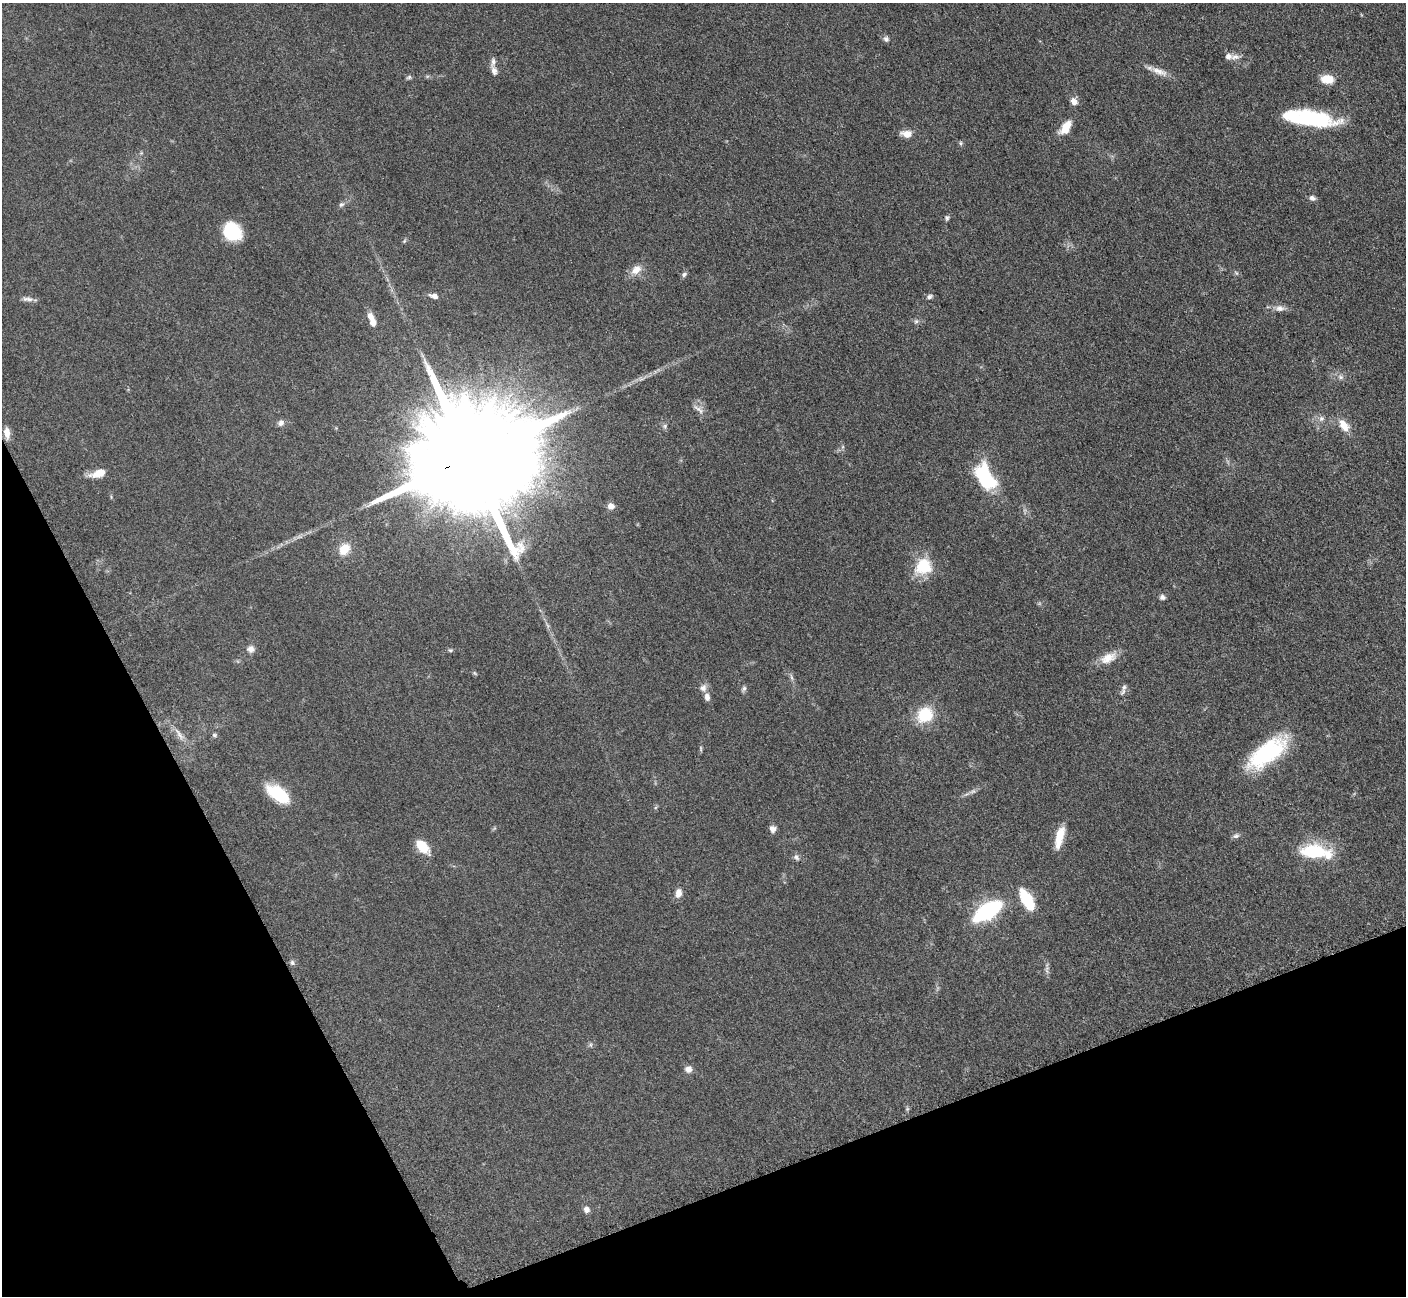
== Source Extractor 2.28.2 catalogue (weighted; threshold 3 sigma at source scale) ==
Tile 14 of 4 x 4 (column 2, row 4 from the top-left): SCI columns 1423-2826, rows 297-1590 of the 5699 x 5661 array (HDU 1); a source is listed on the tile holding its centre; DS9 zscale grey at full resolution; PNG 1408 x 1298 px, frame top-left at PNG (2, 3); no overlay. Shown black and unused: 21% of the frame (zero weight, under 3 of 5 exposures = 4% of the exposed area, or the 3 px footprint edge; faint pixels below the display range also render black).
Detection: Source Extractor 2.28.2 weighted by HDU 2 'WHT'; one run over the whole footprint, this tile lists its part. Background 0.0527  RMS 0.0057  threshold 0.0254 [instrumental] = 3 sigma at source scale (4.5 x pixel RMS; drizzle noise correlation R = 1.50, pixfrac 1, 0.05/0.05 arcsec/px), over >= 5 px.
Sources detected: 74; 3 inside a brighter listed object's ellipse — not listed separately; the other 71 listed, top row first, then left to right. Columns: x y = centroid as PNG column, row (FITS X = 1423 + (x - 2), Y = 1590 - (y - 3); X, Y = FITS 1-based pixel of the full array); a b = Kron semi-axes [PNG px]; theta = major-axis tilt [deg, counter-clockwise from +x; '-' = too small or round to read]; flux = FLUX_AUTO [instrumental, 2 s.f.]
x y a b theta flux
886 39 8 7 - 1.6
1235 57 12 7 4 3.1
494 71 14 8 -72 3
1159 71 25 8 -20 5.5
409 77 8 5 19 1
1327 79 13 8 -6 9.6
1074 101 10 7 -60 3.6
1310 118 56 15 -8 50
1065 128 15 8 57 9.7
906 134 14 9 -5 4.7
960 143 6 5 - 0.91
1312 198 8 6 -27 2
341 205 8 6 35 1.4
947 218 7 5 85 1.1
232 231 18 15 -46 27
404 241 6 4 48 0.76
636 270 15 10 39 5.9
1236 273 7 3 -53 0.79
684 274 8 6 32 1.3
434 296 11 6 -17 2.8
929 297 7 6 - 1.4
28 299 16 5 -2 2.4
1280 308 13 8 -3 3.3
370 316 10 7 -55 3.8
916 321 7 6 - 1.3
373 323 7 6 - 4
1341 377 9 6 -27 1.8
699 409 18 6 -39 2.9
1321 419 8 7 - 2.1
281 423 8 7 - 2.2
1344 425 14 8 -53 7.7
665 426 8 5 -84 1.3
7 433 13 7 -83 4.4
469 458 37 24 20 29000
98 473 20 9 19 6.9
985 478 24 13 -62 52
611 506 8 7 - 3.1
299 537 7 4 18 1.3
344 549 14 11 49 9.8
923 566 21 19 38 19
1162 597 7 6 - 1.6
251 649 10 10 - 2.8
450 650 6 5 - 0.9
1108 658 23 12 26 8.1
475 673 7 3 -45 0.61
792 678 8 4 -71 1.2
1124 687 10 6 74 2
703 688 10 9 - 3
744 689 9 5 64 1.3
707 697 9 6 -83 2.8
925 715 18 15 40 20
179 734 21 5 -55 4.1
214 735 7 5 -27 1.1
701 748 9 3 -77 0.73
1267 753 46 19 38 50
973 791 10 5 35 1.6
278 794 26 13 -34 24
773 829 8 8 - 2.5
1236 836 9 6 17 1.6
1059 837 24 8 76 11
422 847 15 8 -48 13
1314 851 33 16 -2 28
796 857 10 6 -55 1.7
678 893 11 7 80 3.9
1027 900 20 9 -58 26
987 911 25 11 33 70
292 963 7 6 - 1.3
1047 969 13 5 85 1.9
591 1045 6 4 -71 0.83
688 1069 8 8 - 3.2
586 1210 8 7 - 2.6
Overlapping masked pixels (flux is a lower limit): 1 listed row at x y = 469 458